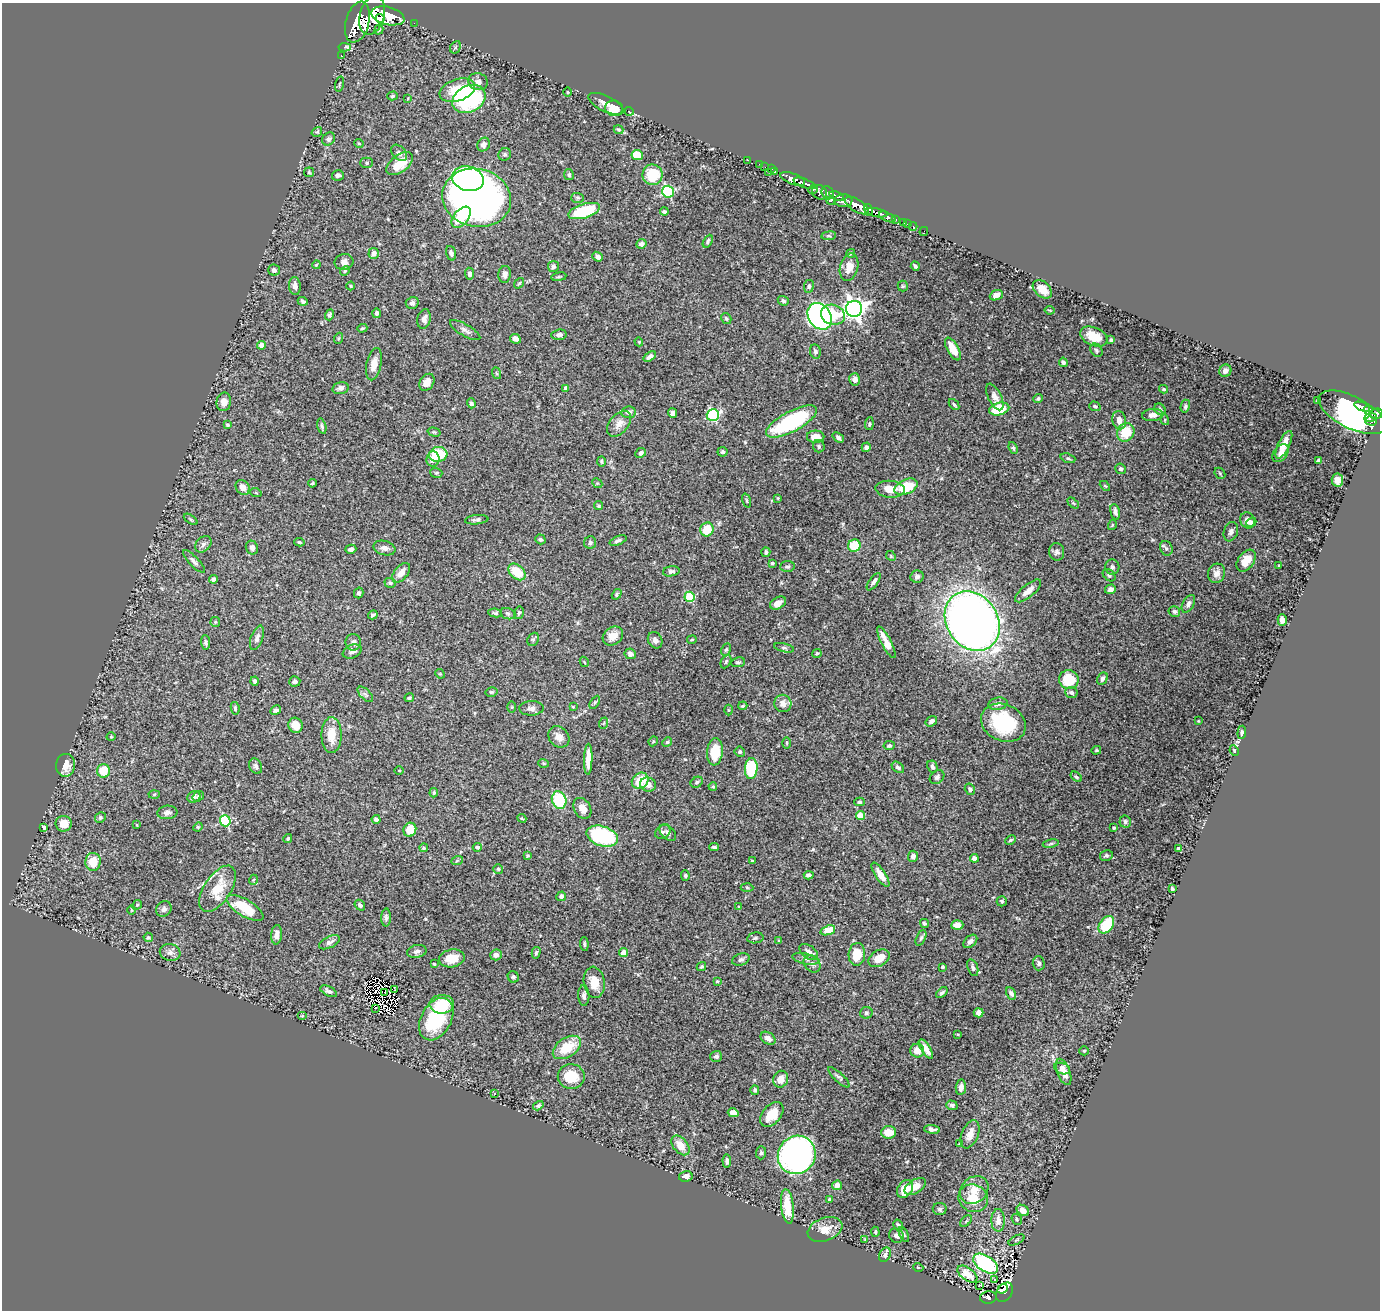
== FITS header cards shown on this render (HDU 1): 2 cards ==
NAXIS1  =                 1378
NAXIS2  =                 1308

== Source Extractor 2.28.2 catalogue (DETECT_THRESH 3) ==
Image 1378 x 1308 px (HDU 1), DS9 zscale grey, 1 PNG px = 1 image px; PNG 1382 x 1312 px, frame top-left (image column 1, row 1308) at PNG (2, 3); each listed source drawn as its Kron ellipse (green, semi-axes under 4 px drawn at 4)
Background 1.14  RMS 0.027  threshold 0.0804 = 3 sigma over >= 5 px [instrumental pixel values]
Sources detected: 452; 1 with non-positive FLUX_AUTO (blend fragments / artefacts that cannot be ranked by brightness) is neither listed nor drawn; the other 451 listed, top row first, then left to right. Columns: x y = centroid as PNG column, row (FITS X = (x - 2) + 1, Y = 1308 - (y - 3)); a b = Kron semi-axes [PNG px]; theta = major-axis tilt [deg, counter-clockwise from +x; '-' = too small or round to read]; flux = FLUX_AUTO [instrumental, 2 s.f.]
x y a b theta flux
372 15 20 12 74 8700
388 16 17 9 -14 6800
380 19 5 4 - 1400
357 22 21 11 75 8100
414 23 2 2 - 16
379 29 5 4 - 2.4
345 47 6 3 -3 15
455 47 6 5 - 2.9
341 55 3 2 - 29
478 82 10 8 -17 9.7
339 84 7 2 75 1.8
457 90 18 11 19 58
568 92 4 3 - 1.3
392 96 5 4 - 2.4
408 98 3 3 - 1.5
469 99 17 13 28 190
606 104 19 8 -25 14
614 108 9 8 - 29
629 111 5 3 - 11
618 130 5 4 - 2.3
317 132 5 4 - 2.8
328 139 7 6 - 5.2
359 143 5 3 - 1.9
483 145 7 6 - 8.3
399 153 9 6 -47 6.4
505 154 6 6 - 4.1
637 155 6 5 - 42
748 160 2 2 - 21
367 163 6 5 - 3.1
400 164 15 8 37 35
759 164 2 2 - 18
765 167 2 2 - 22
772 169 3 2 - 50
309 172 5 5 - 2.3
768 172 2 2 - 77
775 172 3 3 - 57
338 175 6 5 - 5.2
569 175 5 5 - 3.3
652 175 10 10 - 67
468 179 16 12 -15 250
793 179 13 5 -21 2500
805 183 12 4 -20 2000
813 190 5 3 - 350
668 192 6 6 - 220
820 192 8 7 - 1100
828 193 7 6 - 1100
837 196 8 4 -20 590
477 198 34 29 -13 920
578 198 6 5 - 3
831 201 5 4 - 260
843 201 9 6 -1 1400
857 205 13 6 -32 3600
868 210 6 4 -74 910
584 211 16 7 16 95
664 212 4 3 - 3.3
876 213 11 4 -12 1500
461 217 12 7 51 69
887 217 9 4 -23 570
895 219 3 3 - 290
903 223 4 3 - 110
907 224 3 2 - 36
913 226 4 3 - 21
924 231 5 2 - 17
829 236 7 4 7 3
708 241 7 3 63 3.2
641 244 5 4 - 7.1
374 253 5 5 - 8.8
451 253 7 4 -73 4.8
851 253 4 3 - 3.3
598 257 5 4 - 6.5
344 262 9 8 - 9.3
316 265 4 3 - 1.8
915 266 5 3 - 3.4
553 267 5 5 - 4.4
849 267 14 9 74 19
274 270 6 5 - 4.8
345 271 5 4 - 2.6
470 274 6 4 -83 4.9
505 274 8 6 83 8
559 277 7 3 9 2.6
519 283 6 3 53 2.2
295 286 9 6 -85 10
350 286 4 3 - 1.6
809 286 6 5 - 3.5
903 286 5 5 - 2.3
1042 289 11 7 -43 29
996 295 7 5 22 10
303 301 5 4 - 3.3
783 301 5 4 - 4
412 303 6 6 - 5.6
854 309 8 8 - 1200
1049 310 5 3 - 1.9
376 313 5 4 - 3.4
329 315 5 4 - 3.4
833 315 12 10 -19 48
820 316 14 11 -55 630
726 318 6 4 -57 3.3
424 319 10 6 77 8.8
362 328 5 4 - 2.4
465 330 17 6 -30 7.8
559 335 8 5 7 7
1094 337 14 9 -23 33
339 338 5 3 - 1.8
515 339 5 4 - 10
1111 340 4 3 - 2.9
639 342 4 3 - 1.6
261 345 4 4 - 13
953 349 12 5 -61 32
1096 350 7 5 -54 3.5
815 351 7 5 -79 4.2
650 357 7 4 34 6.6
1063 362 5 4 - 3.9
374 364 16 7 78 19
1225 371 6 6 - 7.3
496 373 6 3 -70 2.2
855 379 6 5 - 9.1
427 382 9 7 54 18
340 388 8 6 14 6.6
566 388 4 4 - 7.7
1163 389 4 3 - 2.4
995 397 14 6 -64 13
1038 398 5 4 - 2.9
1318 401 3 2 - 1.9
224 402 9 7 79 11
471 403 5 4 - 4
954 405 6 3 -48 2.9
1095 406 5 4 - 4.3
1185 406 6 4 76 3.5
1362 407 8 3 -21 370
999 409 10 6 15 70
1160 409 6 5 - 2.9
1368 410 5 4 - 330
629 412 7 6 - 7
1352 412 37 16 -26 1700
672 413 5 4 - 7.6
1377 414 6 5 - 700
713 415 6 6 - 180
1153 415 10 6 4 10
1371 417 6 2 10 420
1119 420 9 6 -78 13
1165 420 5 3 - 1.9
1371 421 6 4 -15 520
791 422 28 10 28 180
619 424 15 9 49 15
869 424 6 4 84 2.5
228 425 4 3 - 3
322 426 8 3 -76 3.2
434 432 6 3 -15 2.3
1126 432 9 8 - 48
816 437 9 6 0 18
838 437 6 4 -40 4.4
1284 445 15 6 64 18
819 446 6 5 - 4.1
866 447 5 4 - 5.3
1013 448 6 4 -68 3.1
723 452 5 5 - 3.9
641 453 5 4 - 4.7
1281 453 10 6 53 8.3
438 454 9 7 7 58
1068 458 8 4 -20 2.9
433 459 7 6 - 12
1318 460 4 3 - 4.5
601 461 5 4 - 2.8
1120 469 5 5 - 4
436 473 6 5 - 2.6
1220 473 6 5 - 2.3
1337 480 6 6 - 14
312 483 4 3 - 1.8
597 483 5 4 - 2.1
1105 486 6 3 -44 1.8
243 487 8 6 -52 15
906 487 12 7 23 65
890 489 15 8 -4 20
256 493 6 3 -19 1.6
778 498 3 3 - 1.6
747 501 7 3 -71 2.1
1073 503 6 4 -43 2.5
599 506 5 4 - 2.4
1115 512 8 4 -77 5.6
191 519 8 4 -35 2.8
477 520 12 4 5 5.3
1247 520 8 7 - 12
1251 522 5 3 - 3
1112 525 5 3 - 1.8
707 529 7 6 - 39
1231 532 10 7 71 6.9
540 539 5 4 - 3.5
618 541 9 4 21 5
299 542 5 3 - 2.1
590 543 6 6 - 3.9
203 544 9 7 46 6.4
854 545 6 6 - 49
252 548 7 6 - 7.9
384 548 11 7 -14 7.8
1166 548 7 6 - 4
351 549 5 4 - 5.5
766 552 5 4 - 3.6
1057 552 9 7 -83 6.1
891 556 5 4 - 2.1
194 561 15 5 -47 6.9
1246 561 12 8 55 24
772 563 4 3 - 2.9
1279 565 3 2 - 1.6
787 566 7 5 4 3.5
1112 567 7 7 - 5.5
671 571 8 5 9 5
517 572 10 6 -43 47
401 573 11 6 50 14
1216 573 10 8 68 11
1109 575 7 5 -41 3.6
917 577 7 6 - 5.1
214 579 4 4 - 3.8
874 582 10 4 54 5.9
390 583 6 5 - 4
1110 589 5 4 - 6.2
1028 591 16 6 40 17
359 593 5 4 - 4.4
617 594 6 4 57 3
690 597 5 5 - 110
778 603 8 5 30 13
1188 604 10 5 61 6.5
1174 611 6 5 - 4.1
495 613 7 4 -8 3.6
519 613 6 4 77 3.4
508 614 8 5 -19 3.7
373 615 5 3 - 3.7
1282 620 6 4 90 8.6
972 621 31 25 -57 1600
215 622 5 5 - 2.3
613 636 11 8 37 18
257 638 13 6 71 7.6
533 639 7 5 68 3.5
655 640 8 7 - 7.3
692 640 5 2 - 1.5
206 642 7 4 -86 3.7
353 642 8 8 - 7.3
886 642 18 5 -63 19
784 648 10 4 -13 3.7
726 649 6 4 63 2.8
352 652 10 6 22 7.5
817 653 4 4 - 2.8
630 654 5 5 - 7.7
584 662 5 4 - 2
726 662 7 4 64 2.8
738 662 7 5 8 3.3
440 674 5 4 - 1.9
1102 679 6 5 - 5.3
1069 680 10 9 - 61
255 681 4 3 - 3.4
295 681 5 5 - 5.3
491 692 6 4 14 2.9
1071 693 6 5 - 5.7
365 694 10 5 -45 5
409 698 5 4 - 2.6
595 702 7 4 59 2.9
783 703 9 8 - 14
998 704 9 6 8 6.9
743 706 4 3 - 2.1
512 707 6 4 90 2
573 707 3 2 - 1.7
235 708 6 4 -82 3.3
531 708 12 7 1 7.8
276 710 5 4 - 4.1
728 710 5 3 - 1.7
931 721 6 4 36 6.5
1198 721 4 2 - 1.2
604 723 6 3 70 1.8
1003 723 23 18 -25 130
295 725 7 7 - 21
1242 732 7 3 85 2.8
332 735 18 10 89 30
111 737 4 3 - 1.4
559 737 11 9 -48 13
653 741 5 4 - 1.9
667 742 5 4 - 2.1
787 743 6 4 90 1.9
889 746 6 4 11 3.2
1096 750 5 4 - 1.8
1234 751 5 3 - 2.2
715 752 13 8 84 48
740 752 5 5 - 3.4
588 759 15 4 89 23
544 763 5 3 - 2
65 765 11 9 85 20
256 766 8 6 -64 5
932 766 6 5 - 4
898 767 7 5 -39 4.8
751 768 10 6 86 100
399 770 4 3 - 1.3
103 771 7 6 - 46
937 777 8 6 41 4.5
1076 777 6 4 -36 3.2
640 781 9 7 39 37
697 782 6 5 - 3.5
648 784 8 7 - 12
713 786 4 3 - 2.4
970 789 6 5 - 4
434 793 5 3 - 2.5
154 794 5 3 - 1.9
198 796 6 4 36 3.8
194 797 7 5 31 5.1
559 800 9 7 -68 78
859 802 5 4 - 2.4
582 808 11 8 -59 14
167 812 10 6 5 6.5
860 816 4 4 - 39
100 818 6 5 - 3.4
522 818 5 4 - 2
376 819 4 4 - 5.7
225 821 5 5 - 150
1125 822 6 6 - 4.4
64 824 8 8 - 21
137 825 4 2 - 1.2
44 827 4 3 - 4.1
198 827 5 4 - 2.1
1114 828 4 3 - 2.2
410 830 7 6 - 29
663 832 8 6 33 4.4
668 832 10 6 -44 7.1
602 836 16 9 -18 180
288 839 5 4 - 2.9
1010 840 5 3 - 3
1051 844 8 4 9 3.1
477 847 4 4 - 4
714 847 4 3 - 3.3
424 848 4 4 - 3.5
1179 849 4 3 - 7.9
1106 855 6 5 - 3.4
527 856 3 3 - 2.2
913 856 5 5 - 5.8
974 858 4 4 - 17
457 861 6 4 20 2.5
752 861 3 3 - 2
93 862 9 7 89 33
498 869 5 5 - 3
809 875 5 4 - 5.7
881 875 14 5 -56 18
685 876 5 4 - 2.5
253 880 5 3 - 1.7
747 887 6 4 -3 2.5
218 889 26 13 57 53
1172 889 4 3 - 2.6
561 896 5 4 - 4.4
1002 901 5 5 - 3.3
137 905 5 4 - 2
360 905 6 4 -50 5
739 907 4 4 - 1.9
245 908 21 8 -31 70
164 909 8 7 - 6.4
132 910 5 3 - 1.4
386 918 9 5 88 5
924 923 5 4 - 2.8
957 925 6 5 - 17
1106 925 10 6 53 84
828 930 8 4 19 46
277 935 10 5 85 10
148 937 5 4 - 3.6
755 938 8 5 10 3.6
921 938 8 4 65 3.9
779 941 4 3 - 1.8
970 941 8 5 42 6.7
329 942 11 5 25 8.8
584 944 7 4 -85 3
417 951 10 6 14 7.7
170 952 10 8 -15 8.9
809 952 10 6 -36 9.2
536 953 6 4 75 3
624 953 4 4 - 34
857 954 11 8 85 36
496 955 6 5 - 9.5
452 958 13 9 10 32
879 958 11 8 30 22
806 959 14 5 -12 7
741 960 9 6 19 5.1
1039 963 7 6 - 5.2
434 964 4 3 - 1.6
812 964 9 7 -46 6.2
701 967 5 4 - 2.5
942 967 4 3 - 2
973 968 9 5 -72 5.3
513 977 6 5 - 4.1
594 982 16 10 -82 28
717 982 4 4 - 2.4
394 990 2 2 - 1.1
329 991 9 4 -27 5.1
385 992 2 2 - 1.6
942 993 7 4 40 3.9
1011 993 6 5 - 5.5
584 996 10 5 -89 6.6
442 1004 12 9 -1 50
375 1008 2 2 - 1
866 1013 6 6 - 4.3
979 1013 5 4 - 9
303 1016 5 4 - 2.2
436 1019 23 15 61 110
958 1034 3 3 - 1.9
768 1038 8 5 -36 7.7
567 1047 16 9 33 52
926 1049 11 4 -57 16
917 1051 7 7 - 17
1084 1051 4 4 - 2.2
716 1056 6 5 - 5.1
1062 1068 8 5 -21 9.2
1064 1072 14 6 -69 18
571 1077 13 12 - 48
839 1077 14 4 -44 4.9
781 1079 8 7 - 17
961 1087 8 5 82 9.1
755 1090 5 4 - 3.5
494 1094 3 3 - 7.2
952 1105 6 4 -18 3.1
538 1106 5 4 - 3.5
733 1113 5 4 - 15
772 1114 14 9 49 36
932 1129 8 4 -6 7.1
889 1132 7 6 - 28
970 1134 15 8 68 18
960 1144 4 3 - 3
680 1145 11 7 -51 25
761 1153 7 5 90 3.6
797 1155 20 18 51 760
727 1161 6 4 -86 5
686 1176 7 5 13 11
837 1185 5 4 - 11
915 1186 12 6 31 18
905 1189 10 7 57 29
974 1190 15 12 41 24
973 1198 15 13 -26 36
830 1199 4 3 - 5.9
787 1206 17 6 -84 48
940 1209 7 6 - 4
1023 1210 7 5 -35 14
1017 1219 6 5 - 2.9
998 1220 11 6 -89 15
966 1221 7 4 45 3.1
898 1225 6 5 - 2.8
825 1229 18 11 20 24
875 1232 5 3 - 2.5
904 1235 8 4 -63 3.3
896 1236 8 6 -43 7.2
865 1239 4 2 - 1.2
1017 1240 9 3 27 2.5
885 1255 7 5 62 4.9
985 1264 14 8 -33 240
918 1267 5 3 - 1.5
967 1274 11 6 -36 18
994 1279 3 3 - 4.4
979 1285 4 2 - 5.8
1003 1289 5 2 - 47
1004 1292 10 7 55 260
988 1297 8 6 6 280
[1 non-positive-flux detection neither listed nor drawn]